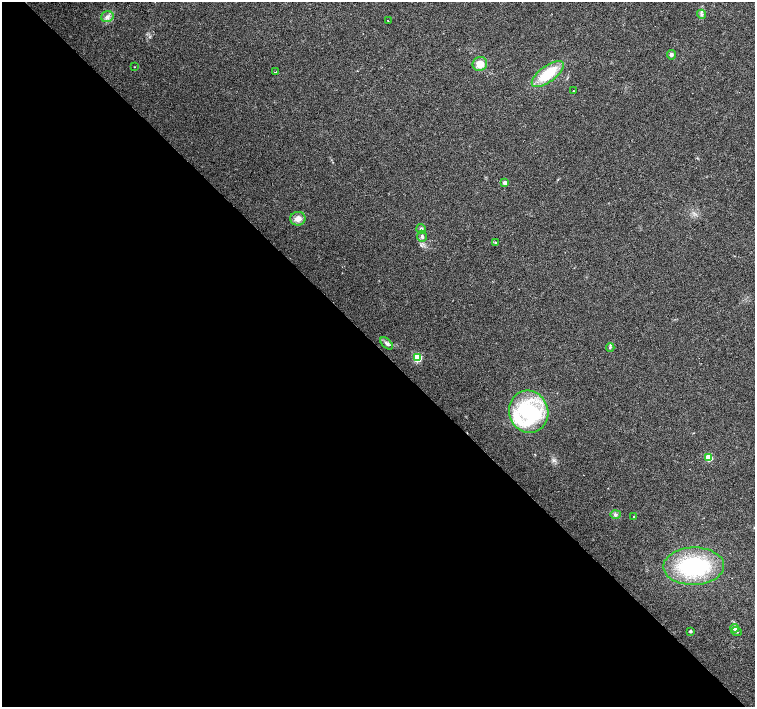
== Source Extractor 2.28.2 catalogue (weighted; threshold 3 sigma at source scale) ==
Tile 9 of 4 x 4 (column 1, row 3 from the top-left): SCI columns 5-1510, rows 1627-3035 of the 6026 x 6005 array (HDU 1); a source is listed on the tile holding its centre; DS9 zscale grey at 2 x 2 block average (1 PNG px = mean of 2 x 2 image px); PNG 757 x 709 px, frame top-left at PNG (2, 2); each listed source drawn as its Kron ellipse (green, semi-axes under 4 px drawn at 4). Shown black and unused: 51% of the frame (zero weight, under 2 of 3 exposures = <1% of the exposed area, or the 3 px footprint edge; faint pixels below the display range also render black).
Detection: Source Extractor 2.28.2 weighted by HDU 2 'WHT'; one run over the whole footprint, this tile lists its part. Background 0.0339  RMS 0.0072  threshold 0.0323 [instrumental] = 3 sigma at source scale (4.5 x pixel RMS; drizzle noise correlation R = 1.50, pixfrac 1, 0.0396/0.0396 arcsec/px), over >= 5 px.
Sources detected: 26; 1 inside a brighter listed object's ellipse — not listed separately; the other 25 listed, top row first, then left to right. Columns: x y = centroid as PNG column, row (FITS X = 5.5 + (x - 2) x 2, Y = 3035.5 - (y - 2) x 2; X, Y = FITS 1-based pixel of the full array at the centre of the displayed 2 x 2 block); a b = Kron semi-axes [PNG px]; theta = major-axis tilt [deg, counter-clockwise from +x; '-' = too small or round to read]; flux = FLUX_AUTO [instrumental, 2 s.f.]
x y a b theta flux
701 14 4 4 - 3.6
107 17 6 5 - 6.6
388 21 2 2 - 1
671 55 5 4 - 3.3
480 64 7 7 - 18
135 67 2 2 - 0.54
275 72 2 2 - 2.3
548 74 19 8 37 61
574 91 3 2 - 1.1
505 183 3 2 - 17
298 219 7 7 - 11
421 229 5 4 - 4.6
422 236 5 5 - 5.3
496 243 4 2 - 1.5
387 343 7 4 -42 4.9
610 347 4 3 - 2.1
417 358 3 3 - 120
529 412 21 19 -71 180
709 458 3 3 - 65
615 514 5 2 - 2.2
634 517 3 2 - 1.1
694 566 30 19 1 170
735 628 4 4 - 5.8
690 631 3 3 - 1.9
736 632 5 3 - 2.3
Diffuse or blended objects may show on this block-average render without a row.